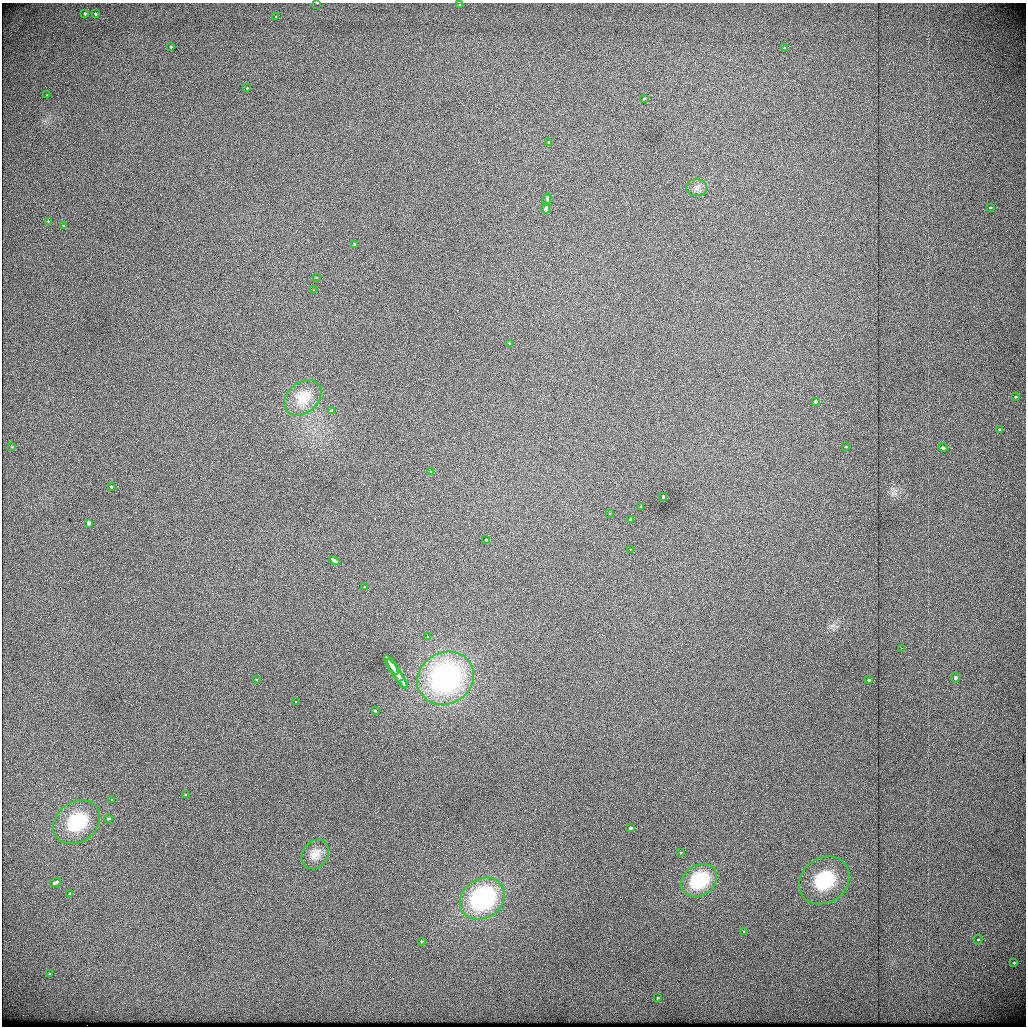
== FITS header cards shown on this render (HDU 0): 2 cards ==
NAXIS1  =                 1024          /
NAXIS2  =                 1024          /

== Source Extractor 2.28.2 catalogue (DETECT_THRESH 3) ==
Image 1024 x 1024 px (HDU 0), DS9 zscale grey, 1 PNG px = 1 image px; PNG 1028 x 1028 px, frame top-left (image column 1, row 1024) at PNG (2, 3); each listed source drawn as its Kron ellipse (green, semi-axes under 4 px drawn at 4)
Background 439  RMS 1.8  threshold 5.26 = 3 sigma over >= 5 px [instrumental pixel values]
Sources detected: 69; all 69 listed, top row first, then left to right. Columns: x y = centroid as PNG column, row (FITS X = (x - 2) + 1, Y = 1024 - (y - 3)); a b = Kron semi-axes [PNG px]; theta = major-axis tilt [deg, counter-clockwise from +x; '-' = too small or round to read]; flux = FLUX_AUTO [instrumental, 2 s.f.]
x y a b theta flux
317 3 3 2 - 210
460 5 3 3 - 630
85 14 3 3 - 1600
96 14 3 3 - 430
275 17 3 2 - 160
171 46 3 3 - 360
784 48 3 3 - 460
247 88 3 2 - 310
47 95 3 3 - 240
644 98 3 3 - 300
549 143 3 3 - 530
697 188 10 8 1 600
547 200 6 3 76 1200
990 207 3 3 - 340
546 208 5 3 - 2000
48 221 3 3 - 210
63 226 3 3 - 380
355 244 3 3 - 1100
316 277 3 2 - 350
313 290 2 2 - 210
509 343 3 2 - 350
1016 397 3 3 - 420
303 398 21 15 40 1800
815 401 3 3 - 1900
332 410 3 3 - 390
999 430 3 3 - 580
12 447 3 3 - 450
846 447 3 3 - 210
943 448 5 3 - 2400
430 472 3 3 - 190
111 487 3 3 - 530
663 497 4 3 - 830
641 506 3 3 - 220
609 513 3 2 - 280
630 519 3 3 - 1100
89 523 3 3 - 3100
486 539 3 3 - 280
630 549 3 2 - 120
334 560 5 3 - 1100
364 587 2 2 - 260
428 636 3 2 - 210
901 648 3 2 - 85
391 665 11 3 -57 2600
397 674 17 3 -57 6900
955 677 5 3 - 750
445 678 29 25 30 25000
256 679 3 3 - 250
868 680 3 3 - 610
403 683 3 2 - 1500
296 702 3 3 - 210
375 711 3 3 - 310
185 795 3 3 - 370
112 800 3 2 - 360
108 819 4 3 - 570
77 822 25 20 37 7400
630 828 3 3 - 1800
680 852 3 3 - 290
315 854 16 12 55 1100
699 880 19 15 32 5200
824 880 27 22 36 8600
55 883 6 3 26 2000
70 894 3 3 - 2800
482 898 23 19 35 16000
743 931 3 2 - 200
978 939 5 4 - 290
421 941 3 2 - 400
1014 963 3 3 - 620
49 974 3 3 - 260
657 998 3 2 - 180
At the frame edge (FLAGS 8, measured only in part): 2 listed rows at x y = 317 3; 460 5